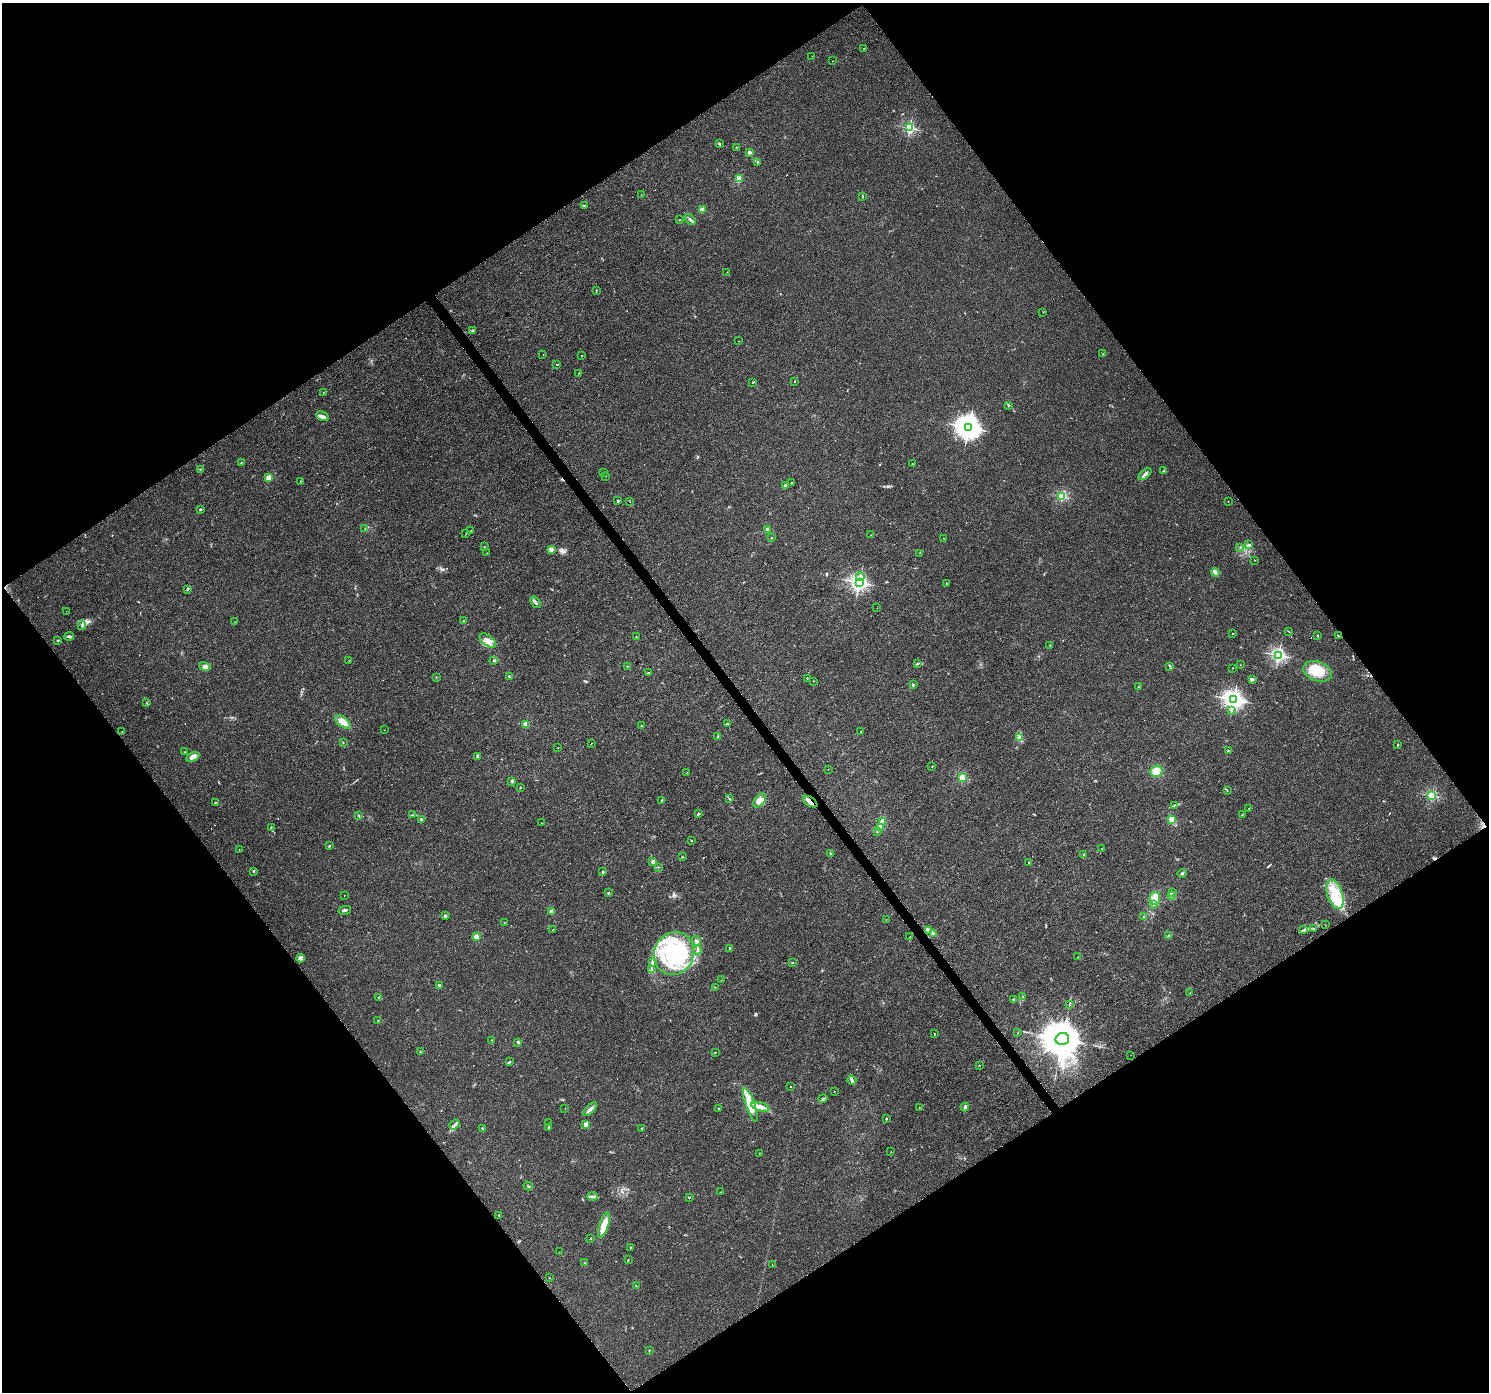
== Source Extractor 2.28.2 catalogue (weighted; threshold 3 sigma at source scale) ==
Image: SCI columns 5-5949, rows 192-5750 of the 5949 x 5879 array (HDU 1 of 3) = the unmasked area's bounding box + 8 px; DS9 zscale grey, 4 x 4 block average (1 PNG px = mean of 4 x 4 image px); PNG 1491 x 1394 px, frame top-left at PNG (2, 3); each listed source drawn as its Kron ellipse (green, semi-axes under 4 px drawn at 4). Shown black and unused: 49% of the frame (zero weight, under 3 of 4 exposures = <1% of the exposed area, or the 3 px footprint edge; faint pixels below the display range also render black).
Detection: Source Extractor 2.28.2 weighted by HDU 2 'WHT'. Background 0.0257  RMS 0.003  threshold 0.0135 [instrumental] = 3 sigma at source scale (4.5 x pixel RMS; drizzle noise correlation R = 1.50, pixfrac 1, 0.0396/0.0396 arcsec/px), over >= 5 px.
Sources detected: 280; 2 too faint to see at this stretch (4 x 4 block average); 5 inside a brighter object's white glare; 3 cosmic-ray / hot-pixel residue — neither listed nor drawn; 5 coinciding with a brighter row at this scale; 21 inside a brighter listed object's ellipse — not listed separately; the other 244 listed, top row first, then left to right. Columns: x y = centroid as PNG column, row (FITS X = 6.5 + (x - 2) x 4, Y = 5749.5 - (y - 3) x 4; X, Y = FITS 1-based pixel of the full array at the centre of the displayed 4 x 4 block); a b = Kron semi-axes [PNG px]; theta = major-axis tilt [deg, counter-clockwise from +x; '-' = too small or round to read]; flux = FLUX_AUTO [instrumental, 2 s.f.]
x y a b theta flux
864 48 2 2 - 0.59
812 56 2 2 - 0.35
833 61 2 2 - 0.56
910 128 2 2 - 270
720 144 2 2 - 1.6
737 147 2 2 - 1.5
750 152 2 2 - 22
758 162 2 2 - 6.4
739 179 2 2 - 57
641 195 2 2 - 0.6
862 196 3 2 - 1.2
585 206 3 2 - 2.6
702 210 2 2 - 39
690 219 6 2 -44 3.5
679 220 2 2 - 0.58
727 272 2 2 - 0.51
596 291 3 2 - 1
1043 312 2 2 - 0.7
472 331 3 2 - 2
738 341 2 2 - 0.79
1103 354 2 2 - 0.8
543 355 2 2 - 0.31
581 356 2 2 - 1.5
557 364 2 2 - 1.5
578 373 2 2 - 0.58
794 381 2 2 - 0.84
753 382 2 2 - 1.3
323 393 2 2 - 0.44
1008 405 3 2 - 2.1
323 416 6 3 -29 6.1
968 427 4 4 - 2000
241 463 2 2 - 0.82
913 464 2 2 - 2.8
200 469 2 2 - 0.49
1163 471 3 2 - 1.1
604 472 2 2 - 0.5
1145 474 8 2 43 5.2
606 476 2 2 - 0.51
269 477 2 2 - 44
300 481 2 2 - 0.69
791 483 4 2 - 1.9
785 485 3 2 - 3.2
1062 496 2 2 - 110
618 501 2 2 - 6.2
1228 501 2 2 - 0.94
630 502 2 2 - 1.4
200 509 3 2 - 1.5
365 529 2 2 - 0.54
767 530 3 3 - 2.4
471 531 2 2 - 0.43
466 533 2 2 - 0.51
871 535 2 2 - 0.69
771 538 2 2 - 1.5
944 538 2 2 - 0.71
1249 545 4 2 - 2.5
484 546 2 2 - 0.47
1240 548 2 2 - 0.92
551 549 2 2 - 36
487 553 2 2 - 0.37
920 553 2 2 - 0.61
1255 560 2 2 - 0.54
1215 572 4 3 - 5.4
860 576 4 2 - 3.2
859 582 2 2 - 610
947 584 3 2 - 1.2
187 589 3 2 - 1.3
536 602 6 2 -53 4.4
877 608 2 2 - 0.42
66 611 2 2 - 0.38
463 621 2 2 - 1
235 622 2 2 - 0.49
82 625 5 3 - 3.3
1289 631 2 2 - 0.56
1233 633 2 2 - 0.83
1317 635 3 2 - 1
69 636 5 2 - 2.5
1338 636 2 2 - 0.75
636 637 2 2 - 1.1
57 640 2 2 - 1.3
488 640 10 5 -38 13
1050 645 2 2 - 0.99
1278 655 2 2 - 440
494 660 2 2 - 1.2
349 661 2 2 - 0.38
917 664 3 2 - 2.3
1240 665 2 2 - 0.44
205 666 6 3 -14 5.2
627 666 2 2 - 0.54
1169 666 3 2 - 1.7
1233 668 2 2 - 0.99
1317 671 15 9 -20 41
648 673 3 2 - 1.7
509 676 3 2 - 1.4
436 677 2 2 - 0.56
807 678 2 2 - 2
1252 679 3 3 - 2.8
814 681 2 2 - 0.62
913 685 2 2 - 8.3
1138 687 2 2 - 0.59
1234 699 3 3 - 990
146 703 2 2 - 0.8
1231 710 2 2 - 0.96
343 722 9 4 -39 16
526 724 2 2 - 54
728 724 3 2 - 2.1
641 726 2 2 - 2
384 730 2 2 - 0.33
122 732 2 2 - 0.63
861 732 2 2 - 1.7
718 736 3 2 - 2.3
1019 737 3 2 - 2.5
343 743 2 2 - 0.52
592 743 2 2 - 0.44
1398 745 2 2 - 4.1
558 748 2 2 - 0.79
1228 750 4 2 - 1.2
185 752 2 2 - 1.4
477 756 3 2 - 3
193 757 7 4 25 6.8
932 766 2 2 - 0.91
828 769 2 2 - 0.49
1156 771 6 5 - 18
687 773 2 2 - 0.58
962 778 2 2 - 110
512 781 2 2 - 15
520 788 2 2 - 1.3
1227 790 2 2 - 0.54
1432 796 2 2 - 200
730 799 3 2 - 1.1
662 800 3 2 - 1.9
760 801 8 5 49 19
810 802 8 3 -34 7.5
215 803 2 2 - 8.8
1174 805 4 2 - 1.7
1249 808 2 2 - 0.56
698 814 3 2 - 2
1242 814 2 2 - 0.59
412 815 3 2 - 1.4
359 816 2 2 - 1
421 819 3 3 - 2.2
1172 819 2 2 - 83
883 821 2 2 - 44
542 823 2 2 - 0.46
271 827 2 2 - 0.95
880 828 2 2 - 53
877 832 2 2 - 0.78
692 841 2 2 - 0.88
329 846 3 2 - 1.2
1102 848 2 2 - 0.73
239 849 2 2 - 0.72
830 854 2 2 - 0.61
1084 854 2 2 - 0.8
683 857 2 2 - 0.86
653 862 2 2 - 21
1029 862 2 2 - 4.1
658 867 2 2 - 0.48
254 871 3 2 - 1.2
603 872 2 2 - 6.1
1182 873 4 2 - 2.2
1173 892 2 2 - 0.98
608 893 2 2 - 6.3
1335 894 15 7 -72 40
344 895 2 2 - 0.63
1171 895 2 2 - 4.2
1155 898 6 5 - 16
1154 905 2 2 - 3.1
345 910 6 2 12 2.8
552 912 2 2 - 25
445 916 2 2 - 14
1143 916 2 2 - 0.75
886 920 2 2 - 0.41
504 922 2 2 - 0.46
1325 925 2 2 - 0.41
1304 929 2 2 - 0.91
1313 929 2 2 - 0.84
553 930 2 2 - 0.59
929 931 3 3 - 3
933 933 2 2 - 1.5
1169 936 3 2 - 2
477 937 2 2 - 54
910 937 2 2 - 0.58
696 941 5 3 - 4.7
730 948 3 2 - 1.6
697 950 4 2 - 2.5
674 953 22 19 64 120
1077 957 2 2 - 0.7
301 958 4 4 - 9.9
652 963 3 2 - 2.1
792 963 2 2 - 0.82
651 970 3 3 - 2.4
721 980 2 2 - 0.39
439 986 2 2 - 15
715 987 2 2 - 0.47
1190 993 3 2 - 0.65
379 997 2 2 - 0.79
1023 997 3 2 - 1
1013 1000 2 2 - 5.9
1069 1005 3 2 - 1.3
378 1020 2 2 - 0.55
1018 1033 2 2 - 1.4
934 1034 2 2 - 0.9
1062 1039 7 6 - 8700
492 1040 2 2 - 0.81
518 1042 3 3 - 2.6
421 1051 3 2 - 1.1
715 1052 2 2 - 1.6
1131 1055 2 2 - 0.25
509 1062 3 2 - 1.6
979 1065 2 2 - 1.1
852 1080 4 3 - 3.6
790 1087 2 2 - 0.96
834 1091 2 2 - 1.4
823 1098 4 3 - 2.8
750 1105 18 4 -71 36
760 1107 9 3 -16 15
965 1107 4 2 - 2.7
565 1108 2 2 - 0.33
718 1108 2 2 - 2.4
919 1108 2 2 - 0.55
590 1109 9 2 45 6.4
886 1119 2 2 - 4
549 1123 2 2 - 0.29
454 1124 5 2 - 3.5
586 1124 2 2 - 25
549 1127 2 2 - 2.4
482 1128 2 2 - 3.2
642 1129 3 2 - 1.4
891 1152 2 2 - 0.73
759 1153 2 2 - 0.76
528 1186 4 2 - 1.7
721 1192 2 2 - 0.38
592 1196 5 2 - 4.1
689 1197 2 2 - 0.84
499 1215 2 2 - 1.7
604 1225 13 4 72 23
591 1238 2 2 - 2.4
630 1248 2 2 - 0.86
559 1252 2 2 - 0.62
628 1260 2 2 - 0.96
585 1263 2 2 - 0.91
772 1265 2 2 - 0.44
549 1277 2 2 - 0.34
636 1286 2 2 - 1
649 1350 2 2 - 1
Overlapping masked pixels (flux is a lower limit): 1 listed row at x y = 810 802
Diffuse or blended objects may show on this block-average render without a row.